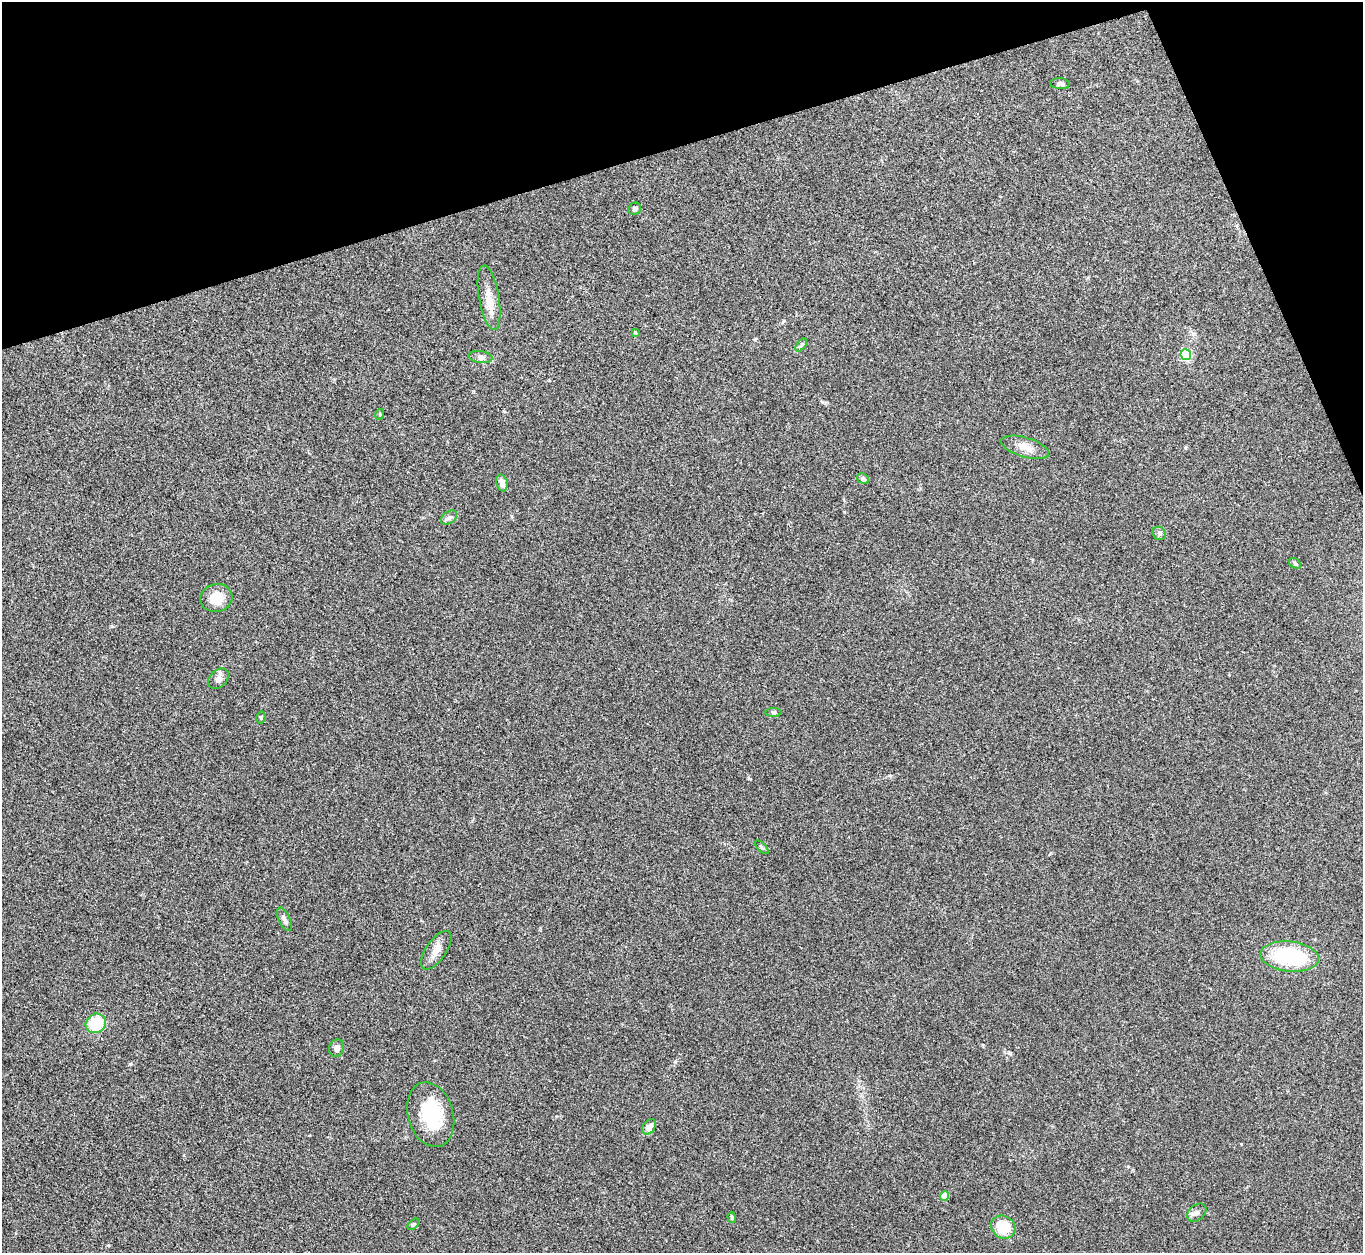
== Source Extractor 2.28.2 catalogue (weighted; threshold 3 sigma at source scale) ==
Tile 3 of 4 x 4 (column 3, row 1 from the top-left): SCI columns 2723-4083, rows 3903-5153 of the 5443 x 5430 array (HDU 1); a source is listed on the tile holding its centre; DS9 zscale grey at full resolution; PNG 1365 x 1255 px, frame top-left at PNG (2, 2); each listed source drawn as its Kron ellipse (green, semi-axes under 4 px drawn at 4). Shown black and unused: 15% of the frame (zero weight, under 3 of 4 exposures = <1% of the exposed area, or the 3 px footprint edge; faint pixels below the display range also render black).
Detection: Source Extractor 2.28.2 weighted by HDU 2 'WHT'; one run over the whole footprint, this tile lists its part. Background 0.0468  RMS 0.005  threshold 0.0226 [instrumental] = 3 sigma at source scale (4.5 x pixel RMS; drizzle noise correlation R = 1.50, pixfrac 1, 0.05/0.05 arcsec/px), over >= 5 px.
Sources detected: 32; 1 inside a brighter object's white glare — neither listed nor drawn; the other 31 listed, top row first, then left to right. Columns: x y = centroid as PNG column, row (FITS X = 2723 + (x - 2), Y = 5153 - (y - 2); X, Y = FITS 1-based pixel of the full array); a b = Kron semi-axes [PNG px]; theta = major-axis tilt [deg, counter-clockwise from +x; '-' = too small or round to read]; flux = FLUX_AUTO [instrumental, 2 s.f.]
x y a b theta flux
1060 84 10 5 -3 1.4
635 209 6 6 - 1.3
489 298 32 10 -80 7.3
635 332 4 4 - 0.46
801 345 7 4 53 0.81
1186 355 5 5 - 47
480 357 12 6 -9 1.8
380 414 5 3 - 0.46
1025 447 25 9 -16 5.4
863 479 6 5 - 1.2
502 483 8 5 -77 2.9
449 518 9 6 35 1.4
1159 533 7 6 - 1.1
1295 563 6 4 -32 0.74
216 598 16 14 14 8.6
218 679 12 8 43 2.7
773 712 8 4 -1 0.76
261 717 6 4 78 0.73
762 847 8 3 -45 0.64
284 919 13 5 -64 1.8
436 950 22 10 56 5
1290 956 29 15 -6 39
96 1023 10 9 - 17
337 1048 9 7 70 2.2
431 1115 33 22 -73 26
649 1127 8 6 53 3.8
945 1196 4 4 - 8.1
1197 1213 11 7 40 2
732 1217 5 4 - 0.65
413 1224 7 4 45 0.73
1003 1227 12 11 - 14
Unlisted compact peaks at least as high as the median listed source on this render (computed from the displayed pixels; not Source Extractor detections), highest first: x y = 675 1062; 130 1064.